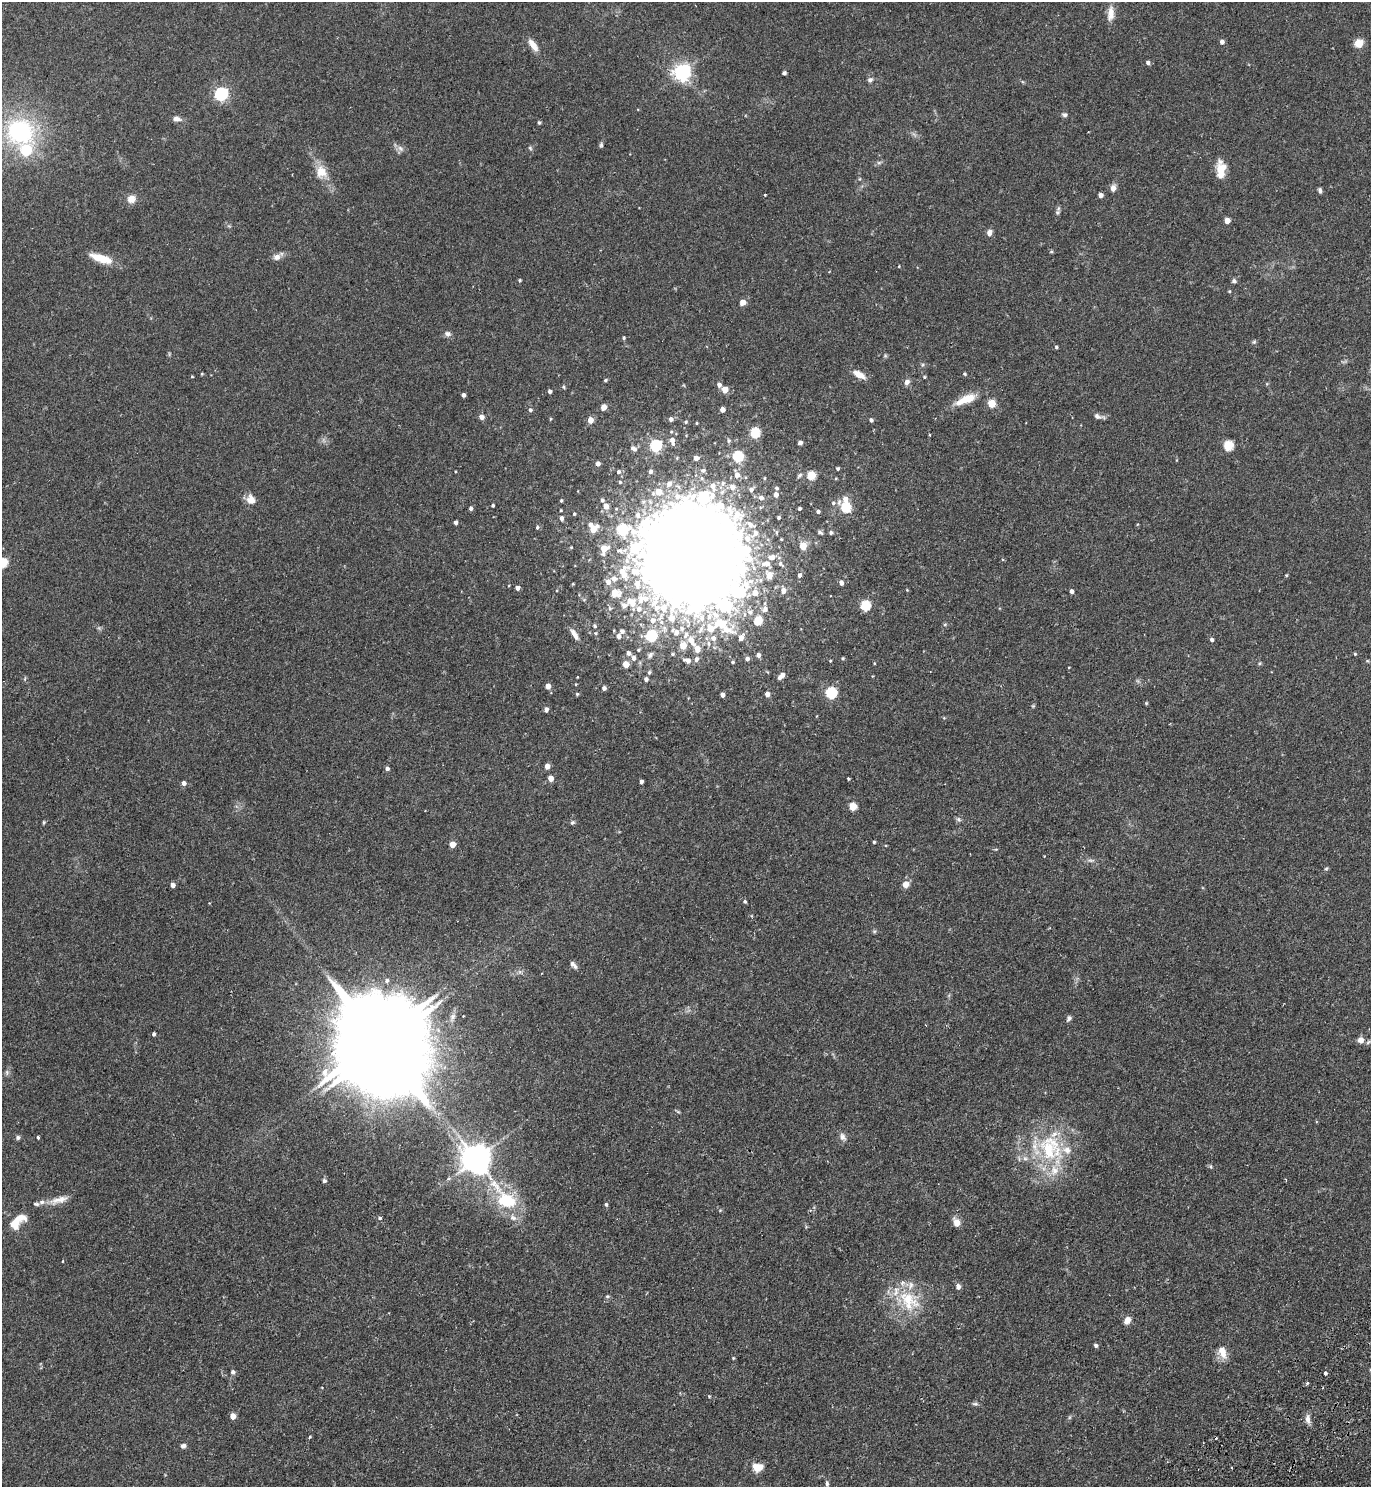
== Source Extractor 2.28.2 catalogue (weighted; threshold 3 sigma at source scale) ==
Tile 6 of 4 x 4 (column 2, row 2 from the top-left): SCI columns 1707-3075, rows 3018-4502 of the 6010 x 6034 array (HDU 1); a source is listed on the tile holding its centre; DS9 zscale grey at full resolution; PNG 1373 x 1489 px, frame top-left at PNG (2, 2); no overlay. Shown black and unused: <1% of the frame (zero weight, under 2 of 3 exposures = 3% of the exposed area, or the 3 px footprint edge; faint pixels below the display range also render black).
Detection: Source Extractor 2.28.2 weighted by HDU 2 'WHT'; one run over the whole footprint, this tile lists its part. Background 0.185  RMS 0.0073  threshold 0.033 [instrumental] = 3 sigma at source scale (4.5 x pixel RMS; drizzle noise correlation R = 1.50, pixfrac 1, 0.05/0.05 arcsec/px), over >= 5 px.
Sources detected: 276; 5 inside a brighter object's white glare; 1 cosmic-ray / hot-pixel residue — not listed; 20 inside a brighter listed object's ellipse — not listed separately; the other 250 listed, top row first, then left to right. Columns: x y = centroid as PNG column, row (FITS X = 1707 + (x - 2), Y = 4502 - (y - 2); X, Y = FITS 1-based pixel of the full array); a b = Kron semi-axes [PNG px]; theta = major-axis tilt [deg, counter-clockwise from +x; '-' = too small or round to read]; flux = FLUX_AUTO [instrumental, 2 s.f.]
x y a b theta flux
1111 13 21 8 84 6.9
1222 42 5 4 - 3
1359 43 11 10 - 6
533 45 17 7 -56 6.4
1148 62 5 5 - 1.7
682 72 6 6 - 260
784 73 4 4 - 1.9
870 80 6 5 - 2.2
221 94 6 6 - 130
1064 115 6 6 - 1.7
177 119 11 6 -8 3.1
539 123 5 4 - 0.96
20 132 33 29 -27 89
601 145 7 5 81 1.2
400 148 10 6 -49 2.8
530 148 6 5 - 1.1
879 163 7 4 1 1.3
1221 169 22 10 90 11
321 172 18 14 -73 10
1113 188 9 7 84 3.4
1320 190 6 4 -76 1.5
765 195 3 3 - 0.89
1101 195 4 4 - 3.7
131 199 10 10 - 5.6
1057 212 8 5 63 1.6
1227 221 4 4 - 7.4
989 232 7 6 - 3.5
1051 252 5 3 - 0.72
277 257 11 9 11 3.7
101 258 27 8 -18 15
899 266 4 2 - 0.45
520 280 4 4 - 0.98
1234 281 6 5 - 1.6
1229 291 4 3 - 0.73
742 302 5 5 - 5.8
447 334 8 7 - 2.4
624 338 5 4 - 0.92
1254 342 6 5 - 1
1056 347 4 4 - 1.1
885 356 6 4 19 0.88
202 374 4 4 - 0.68
859 374 15 7 -29 7
965 374 5 4 - 0.97
192 377 4 3 - 0.6
924 377 4 4 - 0.72
605 380 5 4 - 0.99
907 382 7 6 - 2.9
719 385 5 5 - 2.9
563 387 5 4 - 0.92
725 390 5 5 - 8.9
550 391 4 4 - 1.9
463 395 4 4 - 2.5
965 399 29 9 23 13
991 403 5 5 - 21
604 407 5 4 - 8.6
722 409 4 4 - 4.4
530 410 5 5 - 1.5
1098 416 15 6 -13 2.8
481 417 5 4 - 4.1
550 419 5 3 - 0.68
671 419 4 4 - 2.5
590 420 5 5 - 7.5
871 420 4 4 - 1.5
686 422 4 3 - 0.9
697 423 3 2 - 0.62
755 433 5 5 - 45
930 435 3 3 - 0.88
672 441 10 5 -75 4
728 441 5 5 - 1.2
800 443 4 4 - 2.4
655 446 6 5 - 75
1228 446 5 5 - 38
634 449 8 5 -34 2.7
738 456 5 5 - 55
696 458 4 4 - 3.7
598 464 4 4 - 3.2
838 468 4 3 - 1.2
703 470 6 5 - 1.5
650 471 5 4 - 1.9
619 472 5 5 - 1.7
737 475 7 6 - 4.2
799 475 8 5 45 1.4
811 475 5 5 - 25
620 482 4 4 - 0.86
669 484 8 7 - 3.7
713 486 11 7 -72 5.5
732 487 6 6 - 4.5
777 488 4 4 - 1
751 490 6 5 - 2.3
658 492 7 7 - 8.8
776 494 5 5 - 3.1
703 497 14 10 15 68
761 498 6 5 - 2.6
251 499 11 10 - 6.2
845 499 9 6 25 5.6
602 500 4 4 - 1.4
561 501 4 3 - 0.88
833 503 5 4 - 1.3
493 505 4 3 - 1.1
606 506 6 5 - 4.9
846 507 6 5 - 41
471 508 4 4 - 1.9
800 508 3 3 - 1.1
561 510 3 2 - 0.66
818 512 4 4 - 1.6
574 514 3 3 - 0.9
638 515 9 7 -73 4
561 518 5 4 - 2.2
778 518 3 3 - 1
456 522 4 3 - 2.2
590 525 5 4 - 2.5
750 525 15 8 -29 5.6
537 527 5 4 - 1.1
593 529 6 5 - 14
622 530 14 7 2 60
820 532 7 4 -27 1.3
831 533 4 4 - 1.4
747 538 9 8 - 6
803 546 5 5 - 14
604 549 6 5 - 10
603 554 5 4 - 1.3
692 555 57 48 -46 4800
772 557 8 6 21 3.9
3 563 5 5 - 34
766 564 11 7 2 5.4
780 564 8 5 -44 1.5
624 567 19 10 1 8.7
799 575 5 4 - 1.9
1286 575 4 4 - 0.67
769 576 8 6 -77 6.6
614 579 7 6 - 3.6
608 582 6 5 - 4.8
841 583 4 4 - 3.3
637 584 14 9 -84 7.5
517 588 4 4 - 3.5
783 590 6 5 - 3.9
1072 591 4 4 - 2.3
615 593 6 5 - 16
755 593 7 6 - 5.6
645 599 15 12 -18 11
632 604 13 8 65 6.7
865 606 5 5 - 43
639 609 8 7 - 4.3
765 609 7 6 - 3.4
750 612 8 7 - 3.2
653 620 8 7 - 5.2
758 620 6 5 - 26
661 622 7 6 - 2.5
721 624 35 15 -36 29
595 626 5 4 - 1.1
622 631 5 5 - 2.3
676 632 12 8 -33 5.4
574 635 16 6 -57 4.4
618 636 6 5 - 3.3
651 636 6 5 - 69
713 638 7 6 - 3.1
1212 640 4 4 - 1.9
691 641 13 7 -56 6.9
708 644 7 6 - 1.8
683 646 5 5 - 12
697 649 5 5 - 7.2
638 650 5 4 - 0.91
628 653 6 5 - 2.3
672 654 4 3 - 0.86
1355 654 4 4 - 0.81
650 655 7 5 61 2.1
758 655 5 5 - 2.4
633 658 6 5 - 2.7
843 658 5 4 - 0.78
696 659 6 5 - 2.1
747 659 4 4 - 2.2
687 660 7 5 -11 3.2
830 661 4 3 - 0.68
732 662 3 3 - 0.79
1260 663 5 3 - 0.81
626 664 5 4 - 11
649 672 5 5 - 1.2
782 675 5 5 - 3.1
577 677 3 3 - 0.75
646 679 4 4 - 2.1
576 684 4 3 - 0.53
548 686 4 4 - 5.8
604 688 4 4 - 2.6
831 693 6 5 - 68
577 694 4 4 - 0.96
767 694 5 5 - 3.9
722 695 4 4 - 2.9
1146 703 5 4 - 0.73
1033 706 5 5 - 0.78
546 709 5 4 - 2.4
547 766 5 4 - 5.4
387 768 4 4 - 2.3
550 778 5 4 - 5.7
848 778 3 3 - 1.2
641 781 4 3 - 2
184 783 5 5 - 2.7
853 806 5 5 - 19
958 819 8 6 -45 1.6
44 822 5 3 - 0.82
572 822 6 5 - 1.3
874 842 3 3 - 0.86
452 844 5 4 - 8.7
1091 860 9 4 -9 1.7
1326 869 6 4 2 0.84
905 884 8 7 - 4.5
172 885 4 4 - 3.5
745 901 5 4 - 0.97
874 931 6 5 - 1
573 965 12 5 -49 2.6
387 980 6 6 - 1.8
463 1016 3 2 - 0.84
1069 1018 7 5 60 1.9
153 1034 4 3 - 1.3
1361 1040 8 7 - 4.5
379 1043 36 21 -52 24000
7 1072 8 5 -83 1.6
18 1137 6 5 - 1.4
38 1137 3 3 - 1.9
842 1137 11 8 -64 3.2
1048 1150 43 22 -63 49
1025 1158 7 4 -1 1.8
476 1159 9 8 - 1100
324 1181 6 5 - 1.5
62 1199 15 9 17 5.9
506 1200 27 20 -18 34
42 1202 9 6 10 2.9
606 1204 5 4 - 1.2
380 1218 4 4 - 1.6
17 1221 23 11 43 13
957 1223 6 5 - 11
63 1261 3 2 - 0.45
958 1286 6 5 - 3.2
607 1296 5 5 - 0.99
909 1300 35 24 -46 33
1127 1320 8 6 56 5
1096 1345 4 4 - 1.6
1222 1352 16 10 -72 7.6
733 1358 4 4 - 0.71
233 1372 6 5 - 1.6
1325 1373 3 3 - 2.7
1307 1383 4 4 - 1.1
322 1388 4 2 - 0.49
709 1396 4 3 - 0.64
975 1404 9 5 -12 1.4
233 1416 5 4 - 7.3
1308 1419 13 7 -88 3.5
310 1437 4 3 - 0.74
183 1446 7 6 - 2.2
758 1467 10 8 1 9.8
827 1484 7 5 -81 1.5
Isophote crosses this tile's border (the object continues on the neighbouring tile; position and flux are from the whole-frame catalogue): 1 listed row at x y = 3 563